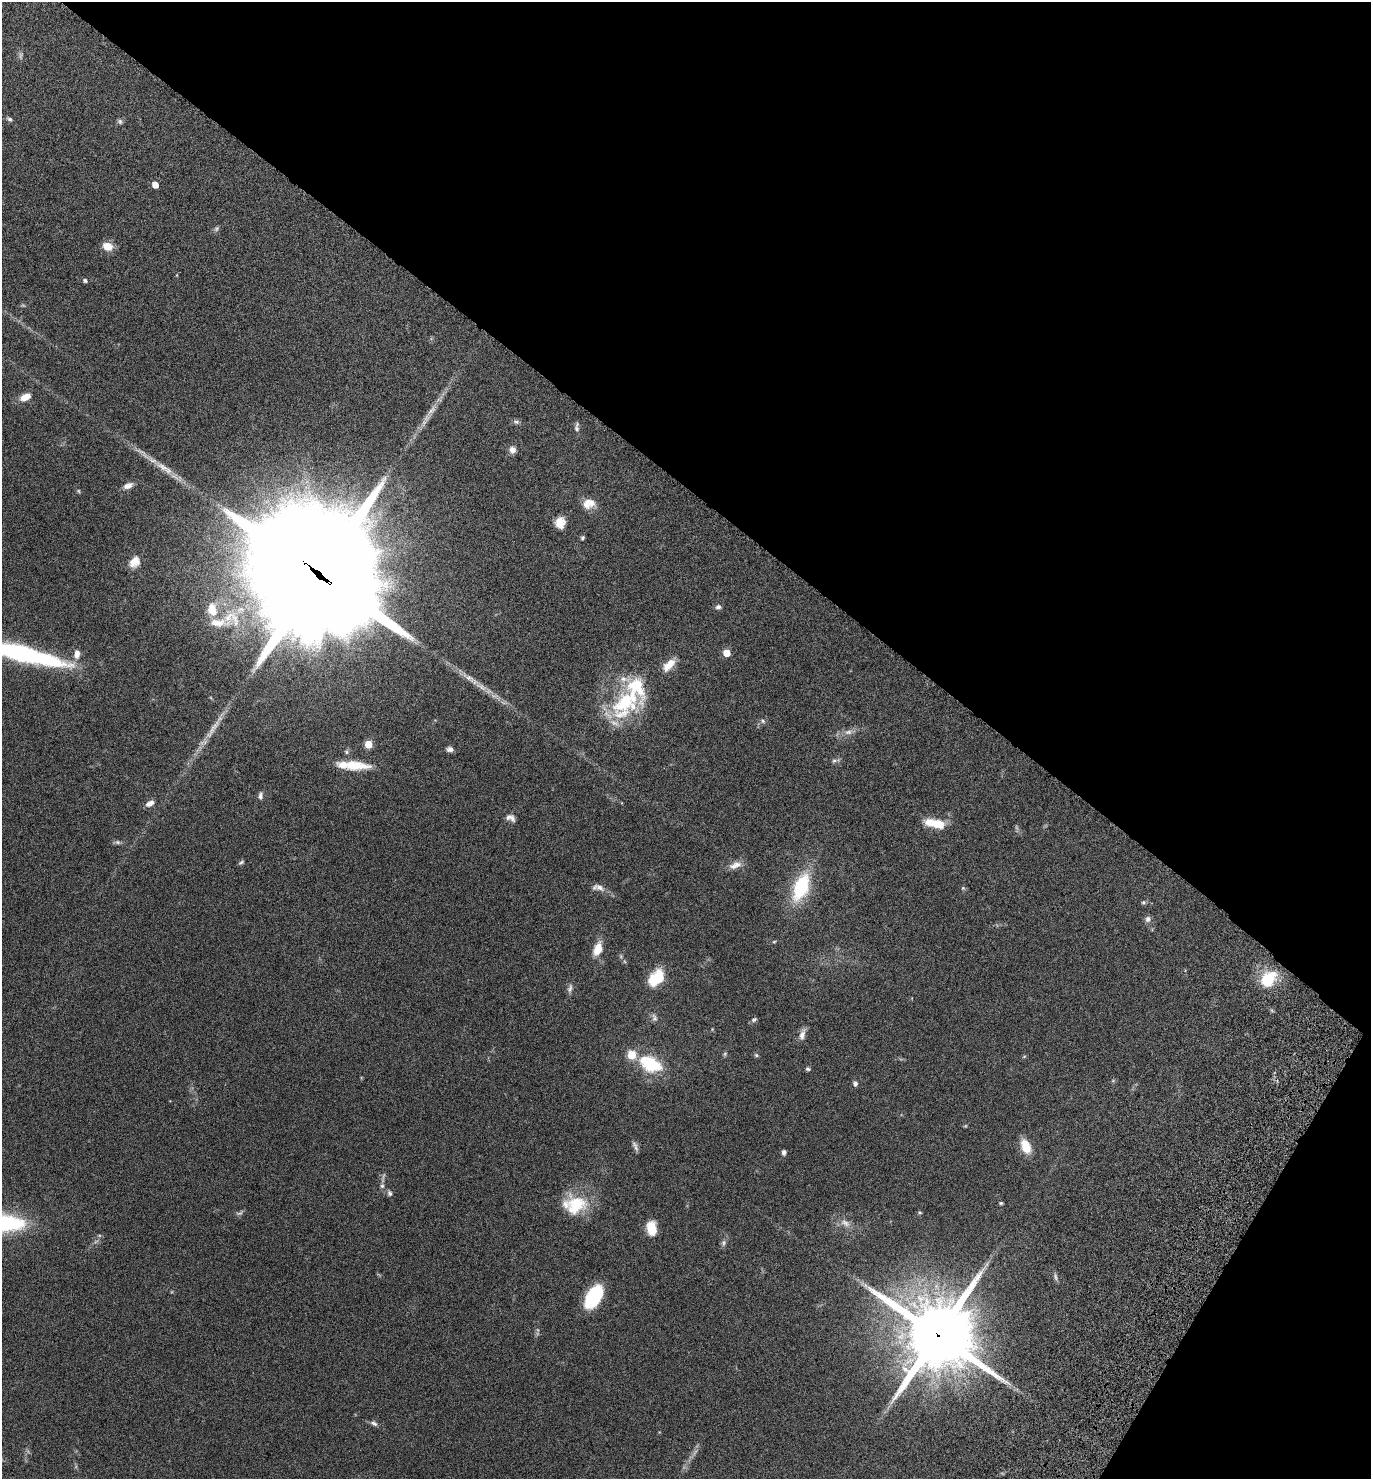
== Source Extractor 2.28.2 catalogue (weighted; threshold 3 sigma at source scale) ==
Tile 8 of 4 x 4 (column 4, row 2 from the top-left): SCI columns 4375-5743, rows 3038-4514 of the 6147 x 6073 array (HDU 1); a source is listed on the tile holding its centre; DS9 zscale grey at full resolution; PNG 1373 x 1481 px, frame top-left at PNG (2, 2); no overlay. Shown black and unused: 36% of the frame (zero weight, under 6 of 12 exposures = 6% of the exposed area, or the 3 px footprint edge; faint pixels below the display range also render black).
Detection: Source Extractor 2.28.2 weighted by HDU 2 'WHT'; one run over the whole footprint, this tile lists its part. Background 0.0751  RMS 0.0039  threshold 0.0159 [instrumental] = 3 sigma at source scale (4.09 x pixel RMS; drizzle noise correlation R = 1.36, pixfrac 0.8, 0.05/0.05 arcsec/px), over >= 5 px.
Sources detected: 95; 10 too faint to see at this stretch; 1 inside a brighter object's white glare — not listed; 7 inside a brighter listed object's ellipse — not listed separately; the other 77 listed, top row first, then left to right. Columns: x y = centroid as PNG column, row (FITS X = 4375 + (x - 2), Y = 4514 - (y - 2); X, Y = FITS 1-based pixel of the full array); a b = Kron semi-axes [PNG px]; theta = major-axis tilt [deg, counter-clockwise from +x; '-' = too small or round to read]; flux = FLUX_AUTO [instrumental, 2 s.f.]
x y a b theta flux
9 119 8 5 -35 0.79
120 121 7 6 - 0.82
155 185 5 5 - 4.6
216 229 8 6 58 0.79
107 246 11 8 -17 4.7
85 280 5 4 - 0.83
25 397 13 7 24 3.9
431 410 26 8 55 4
516 422 8 7 - 0.91
577 427 13 5 87 1.1
512 450 8 8 - 2
164 468 38 9 -33 6.8
128 486 13 7 23 2.3
78 491 5 5 - 0.43
589 503 15 11 8 4.6
560 523 12 10 84 4.3
582 538 6 4 59 0.58
134 562 15 11 50 3.8
318 574 44 38 -45 14000
718 607 7 6 - 0.98
232 618 32 20 -29 14
16 652 86 15 -14 62
727 653 5 5 - 6.7
77 654 12 8 82 2.5
669 665 20 9 46 4.7
470 679 38 8 -33 5.9
626 702 48 32 44 33
763 721 8 5 -42 0.79
213 729 46 8 55 6.6
848 732 13 7 5 2.1
368 744 5 5 - 9.2
450 749 9 6 -5 1.3
346 752 6 6 - 0.76
835 760 15 5 16 0.99
354 765 35 11 -4 9.6
260 796 11 6 85 1.1
150 803 10 6 30 2.1
510 818 13 8 -20 1.7
935 823 19 8 -12 10
117 842 10 5 -6 0.92
241 862 7 4 42 0.65
735 865 18 9 21 2.9
600 887 15 8 -32 2.2
801 887 30 15 69 24
963 888 6 6 - 0.53
1143 902 5 5 - 0.62
1148 919 8 7 - 1.3
774 942 5 4 - 0.38
598 949 16 9 69 5.4
656 978 21 13 51 11
1268 979 23 16 47 12
570 988 13 6 78 1.3
654 1017 13 7 -69 1.4
754 1020 7 5 25 0.79
802 1034 15 6 73 2.3
725 1054 6 5 - 0.55
756 1055 6 5 - 0.57
1024 1056 6 4 3 0.37
647 1060 28 17 -75 13
808 1069 6 5 - 0.65
1113 1080 6 4 20 0.43
855 1084 6 5 - 0.97
635 1146 14 5 -67 1.2
1026 1146 16 10 -66 6.4
784 1152 6 5 - 1.1
382 1186 7 6 - 0.86
390 1193 8 6 -74 0.97
1001 1203 5 4 - 0.47
576 1205 28 25 16 15
920 1213 7 3 -1 0.36
845 1223 17 9 -33 3.1
652 1228 14 9 -80 7.8
723 1243 8 7 - 1.1
1055 1277 11 5 -84 0.92
594 1297 23 13 59 20
937 1335 24 22 -38 3100
374 1423 10 6 -28 1.2
Overlapping masked pixels (flux is a lower limit): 2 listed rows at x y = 318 574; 937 1335
Isophote crosses this tile's border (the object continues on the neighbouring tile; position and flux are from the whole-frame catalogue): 1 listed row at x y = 16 652